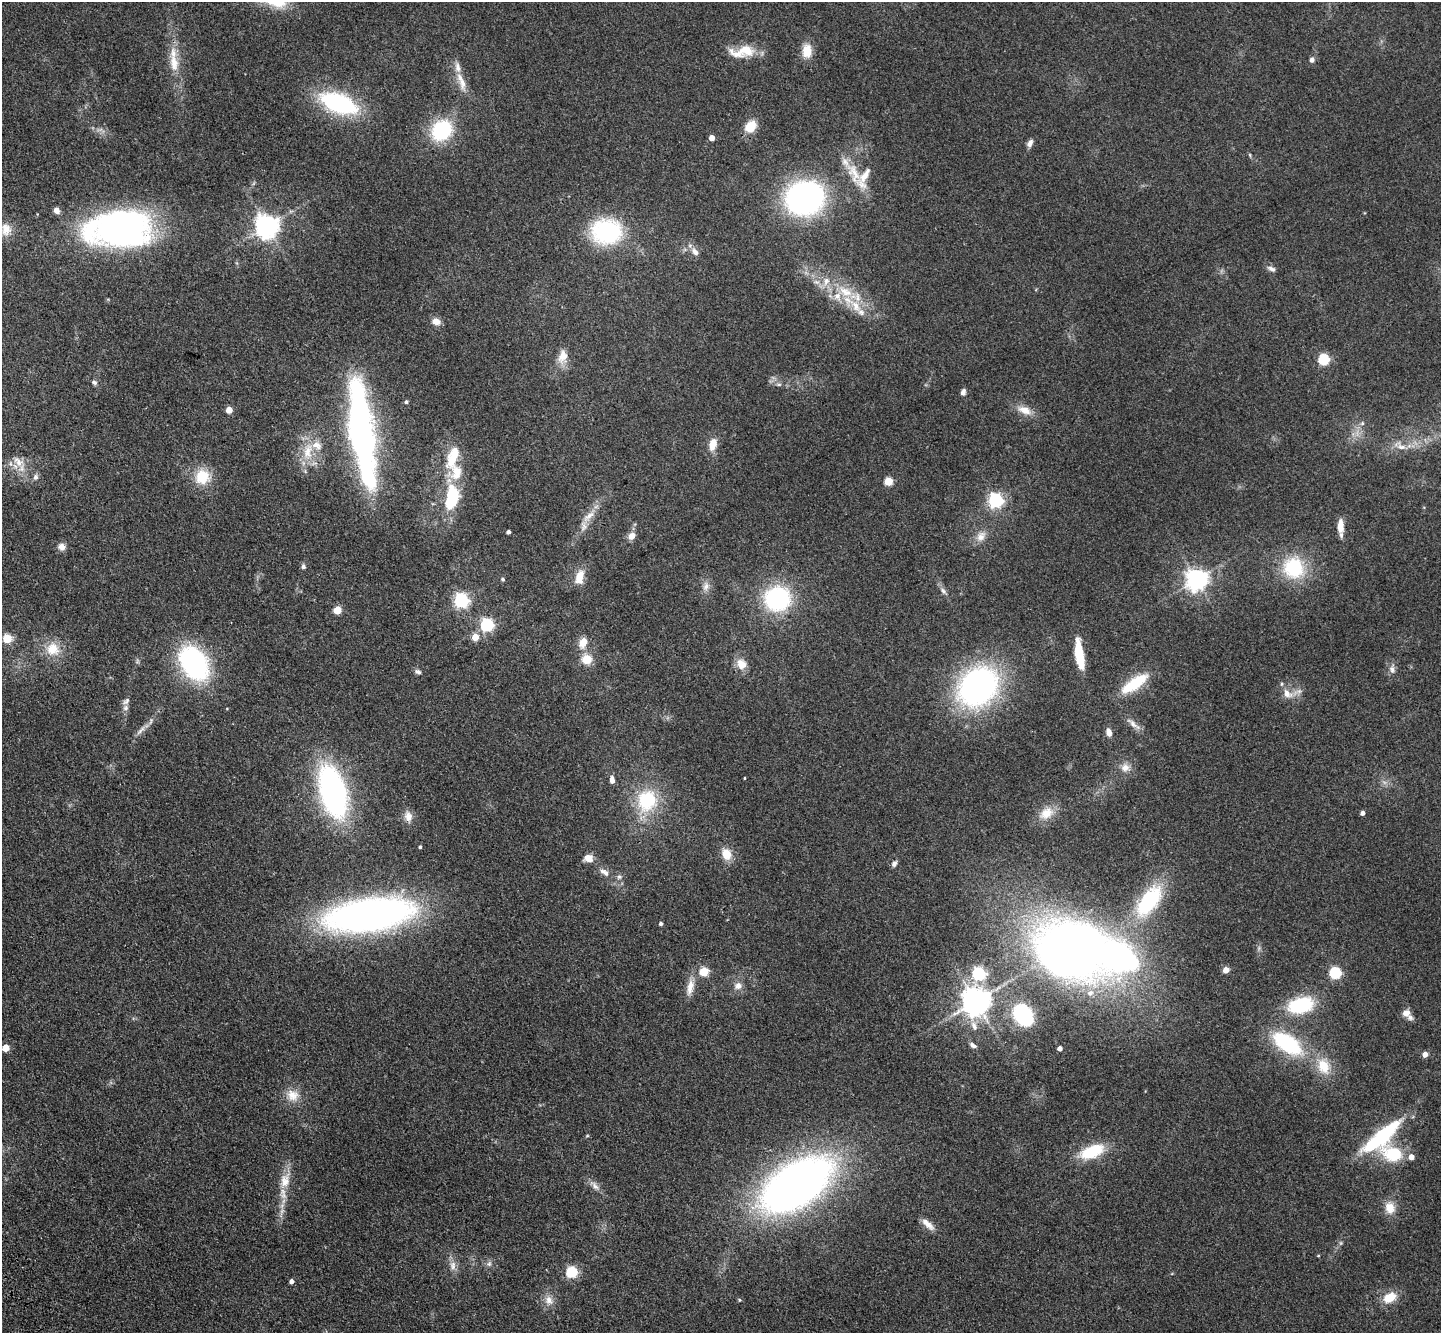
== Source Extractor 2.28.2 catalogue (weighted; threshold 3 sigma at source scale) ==
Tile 7 of 4 x 4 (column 3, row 2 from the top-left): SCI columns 2982-4420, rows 3019-4349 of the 5965 x 5897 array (HDU 1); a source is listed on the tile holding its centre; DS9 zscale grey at full resolution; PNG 1443 x 1335 px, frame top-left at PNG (2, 2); no overlay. Shown black and unused: <1% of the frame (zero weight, under 3 of 4 exposures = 6% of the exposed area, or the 3 px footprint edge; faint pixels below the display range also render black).
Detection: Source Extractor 2.28.2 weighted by HDU 2 'WHT'; one run over the whole footprint, this tile lists its part. Background 0.115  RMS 0.0064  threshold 0.0287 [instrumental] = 3 sigma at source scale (4.5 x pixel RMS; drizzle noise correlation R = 1.50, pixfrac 1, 0.05/0.05 arcsec/px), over >= 5 px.
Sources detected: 146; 1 too faint to see at this stretch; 2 inside a brighter object's white glare — not listed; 12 inside a brighter listed object's ellipse — not listed separately; the other 131 listed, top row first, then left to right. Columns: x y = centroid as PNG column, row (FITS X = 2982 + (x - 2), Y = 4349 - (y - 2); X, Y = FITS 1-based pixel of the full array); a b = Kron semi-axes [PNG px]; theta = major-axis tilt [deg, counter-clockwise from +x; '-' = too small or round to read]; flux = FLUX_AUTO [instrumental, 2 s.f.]
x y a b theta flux
746 50 28 15 -6 14
807 51 15 11 85 10
1312 60 6 5 - 2
174 63 25 12 -83 12
461 82 32 8 -71 8.9
339 103 35 17 -21 82
750 127 7 6 - 23
441 130 15 12 47 67
712 138 4 4 - 6.4
1030 143 9 6 58 3.1
1250 155 6 4 -72 0.76
854 173 41 15 -63 19
805 198 26 23 8 200
57 211 7 6 - 3.3
267 226 7 7 - 570
119 228 65 36 4 230
6 229 17 14 -89 7.8
606 231 36 29 0 59
695 252 11 7 -52 3.6
1271 269 12 6 -22 2.3
816 282 9 5 -22 2.4
846 292 24 13 -31 18
436 321 9 7 -14 5.5
563 356 19 12 83 8
1324 360 5 5 - 61
94 382 8 5 -33 1.7
779 384 6 4 0 1.1
963 392 6 5 - 2.9
406 402 5 4 - 1.2
229 410 5 4 - 11
1024 410 21 10 -21 7.6
1362 423 6 5 - 1.3
362 432 93 20 -82 260
713 444 12 7 78 8.8
1401 446 17 9 -39 5.8
308 452 27 13 82 16
453 456 32 13 70 19
18 462 17 10 -43 7.1
35 477 7 6 - 2.2
202 477 19 19 - 17
888 481 5 5 - 24
451 499 25 12 77 39
995 501 6 6 - 170
589 516 23 8 40 7.7
1340 526 17 7 -90 7
508 532 4 3 - 1.7
632 536 8 7 - 5.2
981 536 16 11 55 6.1
62 547 9 8 - 3.9
303 566 6 5 - 1.7
1294 568 28 26 -42 38
579 577 18 10 77 9.1
503 579 5 5 - 1.2
1196 580 7 7 - 460
706 586 13 8 77 4.1
943 591 10 6 -53 2.2
777 598 27 25 29 72
461 600 6 6 - 160
337 610 5 5 - 20
487 625 6 6 - 120
475 637 5 4 - 13
7 638 5 5 - 31
583 643 12 8 70 7.3
53 649 19 18 - 14
1079 654 25 7 -82 28
587 659 12 11 - 9.9
194 663 35 23 -58 100
741 664 14 11 -53 7.7
1392 670 11 7 -82 2.8
418 672 9 6 -14 1.9
1134 684 36 12 35 24
978 687 33 27 47 200
1287 694 12 9 -45 6.4
125 708 8 7 - 2.3
1133 724 22 7 -41 4.6
141 730 19 5 47 3.9
1109 732 10 6 -75 3.6
1125 767 12 11 - 5.1
744 778 3 2 - 0.46
612 780 8 5 -83 4.1
333 792 44 21 -75 180
647 800 21 18 74 41
1046 813 20 14 32 11
1363 813 4 4 - 3.1
408 816 14 10 -78 5.3
420 847 4 3 - 0.89
726 854 13 10 -67 9.5
588 858 9 7 -11 6.7
894 864 7 6 - 2.2
604 872 15 7 -31 3.8
619 877 7 6 - 1.6
1149 901 44 20 55 54
369 915 69 25 8 370
661 924 4 4 - 1.4
1071 950 52 44 -14 610
1226 970 4 4 - 10
704 971 5 5 - 30
1335 973 5 5 - 74
978 974 6 6 - 100
738 986 10 9 - 4.1
690 987 23 8 77 7
1090 993 10 8 24 4.2
976 1001 8 8 - 990
1301 1005 24 15 14 43
1406 1013 9 9 - 4.4
1023 1015 16 12 -54 70
974 1026 15 7 -71 4.6
1287 1043 34 17 -34 57
973 1045 10 6 -30 2.3
5 1048 5 5 - 14
1060 1048 4 4 - 3.4
1425 1054 5 4 - 4.8
1323 1066 22 16 -69 16
293 1095 18 16 -27 9.3
587 1136 6 3 19 0.66
1382 1137 53 16 43 47
1092 1151 28 13 22 27
1392 1154 42 22 -31 29
285 1180 25 14 74 12
796 1185 60 32 33 480
595 1186 16 7 -45 3.9
1390 1208 17 13 -79 8.3
282 1212 18 5 74 4
928 1224 19 7 -43 5.4
1318 1256 4 3 - 0.49
489 1264 9 7 55 2.1
453 1265 13 8 88 4.4
572 1272 6 5 - 72
292 1281 4 4 - 2.7
1389 1298 17 11 29 11
549 1300 14 11 -62 5.6